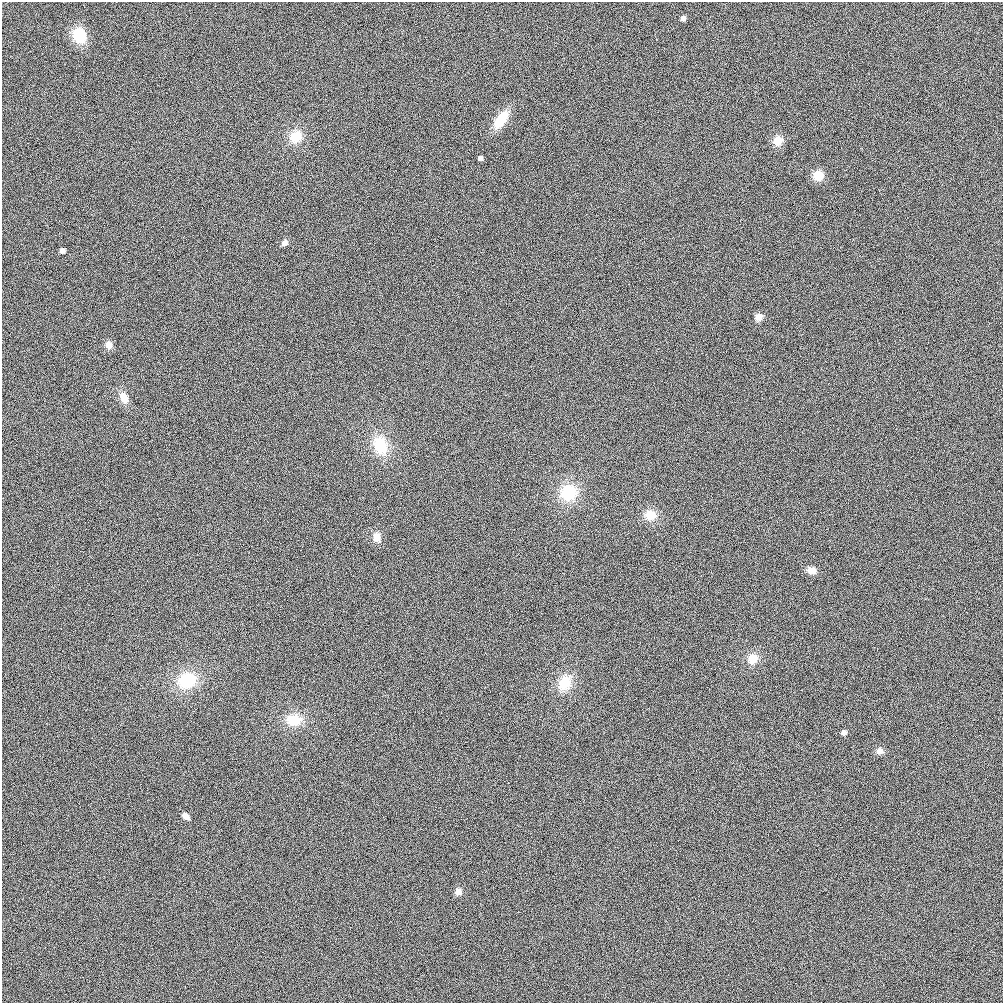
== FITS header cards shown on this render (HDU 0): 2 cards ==
NAXIS1  =                 1001 / length of data axis 1
NAXIS2  =                 1001 / length of data axis 2

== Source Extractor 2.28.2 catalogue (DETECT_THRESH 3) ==
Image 1001 x 1001 px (HDU 0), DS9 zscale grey, 1 PNG px = 1 image px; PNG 1005 x 1005 px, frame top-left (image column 1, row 1001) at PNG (2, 2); no overlay
Background 250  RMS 16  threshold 46.8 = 3 sigma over >= 5 px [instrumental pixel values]
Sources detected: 25; all 25 listed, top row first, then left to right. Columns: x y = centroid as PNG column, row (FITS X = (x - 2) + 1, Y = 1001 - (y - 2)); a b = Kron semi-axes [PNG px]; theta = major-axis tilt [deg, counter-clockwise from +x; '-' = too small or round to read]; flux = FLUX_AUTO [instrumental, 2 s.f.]
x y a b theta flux
683 18 5 5 - 4400
79 36 11 9 -70 47000
501 119 14 7 55 40000
295 137 15 13 37 20000
778 141 8 8 - 15000
480 158 4 4 - 6200
818 176 8 8 - 21000
284 243 7 6 - 4900
62 251 5 4 - 5000
759 317 6 6 - 10000
109 345 7 7 - 8900
124 398 13 9 -68 12000
380 445 20 14 -70 36000
568 493 17 17 - 40000
650 515 12 11 - 17000
376 537 9 7 -75 12000
812 570 8 7 - 11000
753 659 13 11 67 13000
187 680 20 16 23 44000
565 683 17 13 67 27000
294 720 17 13 4 26000
844 733 5 5 - 4000
880 751 8 7 - 5800
186 816 6 5 - 11000
458 892 7 6 - 7300